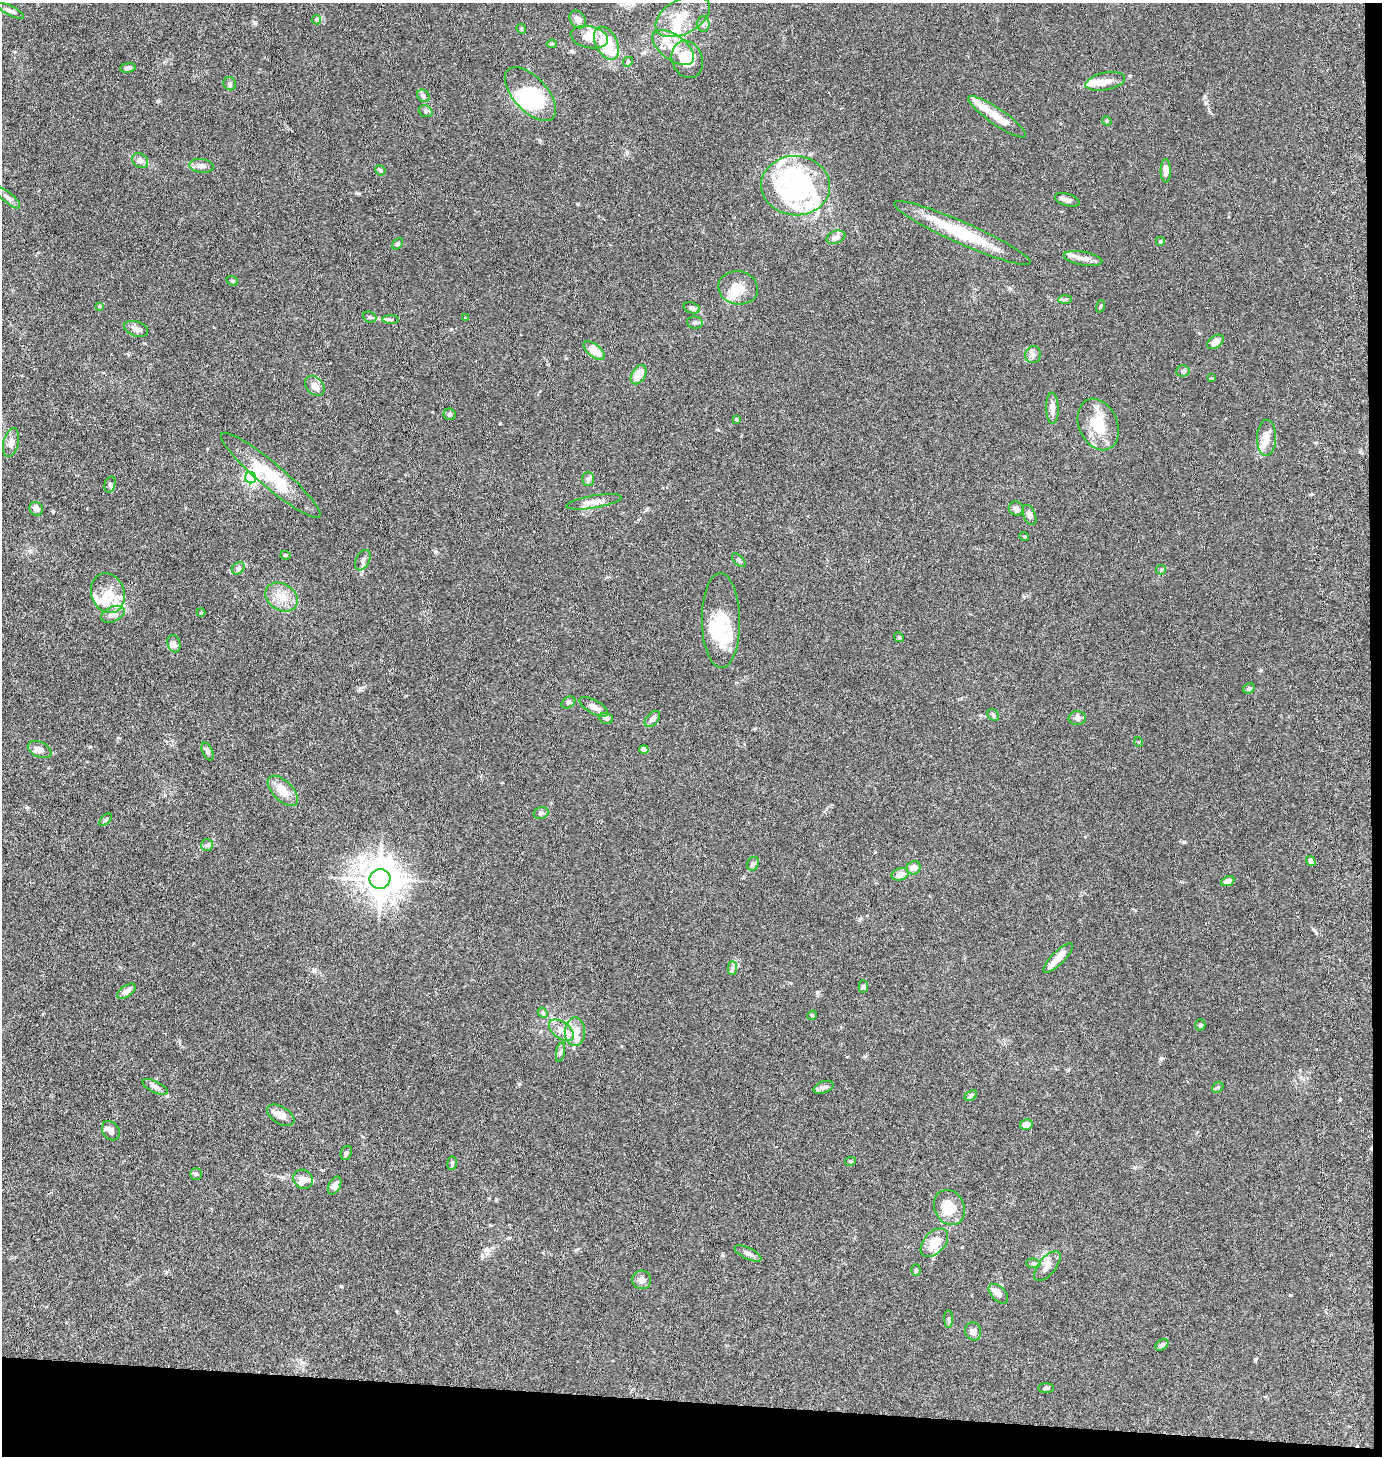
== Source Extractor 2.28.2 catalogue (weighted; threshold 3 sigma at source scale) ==
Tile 9 of 3 x 3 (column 3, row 3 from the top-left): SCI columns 2919-4298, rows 9-1462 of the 4500 x 4376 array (HDU 1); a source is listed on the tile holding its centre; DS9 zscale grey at full resolution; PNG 1384 x 1458 px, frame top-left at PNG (2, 3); each listed source drawn as its Kron ellipse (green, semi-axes under 4 px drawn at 4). Shown black and unused: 5% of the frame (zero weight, under 5 of 10 exposures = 3% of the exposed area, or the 3 px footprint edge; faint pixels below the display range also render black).
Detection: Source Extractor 2.28.2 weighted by HDU 2 'WHT'; one run over the whole footprint, this tile lists its part. Background 0.0206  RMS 0.0018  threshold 0.00729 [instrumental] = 3 sigma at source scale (4.09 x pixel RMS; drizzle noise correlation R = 1.36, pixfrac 0.8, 0.05/0.05 arcsec/px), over >= 5 px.
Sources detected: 167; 9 inside a brighter object's white glare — neither listed nor drawn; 25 inside a brighter listed object's ellipse — not listed separately; the other 133 listed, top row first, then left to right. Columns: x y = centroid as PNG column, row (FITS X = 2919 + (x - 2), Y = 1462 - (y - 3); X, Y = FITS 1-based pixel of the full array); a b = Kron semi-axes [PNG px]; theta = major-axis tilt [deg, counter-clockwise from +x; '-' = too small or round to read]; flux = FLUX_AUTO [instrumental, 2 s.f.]
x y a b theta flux
11 11 15 5 -27 0.59
683 16 29 17 29 4.2
578 19 9 7 -54 0.91
316 20 5 5 - 0.24
703 24 8 6 88 0.47
521 29 5 4 - 0.21
589 37 19 11 -11 2
607 43 17 11 -62 7.3
552 44 5 4 - 0.25
673 47 24 12 -37 3
687 59 19 15 -70 5
628 62 5 4 - 0.25
128 68 7 5 9 0.52
1105 81 20 8 11 1.5
230 84 7 6 - 0.35
530 94 33 17 -47 13
423 96 7 5 -45 0.35
426 111 7 5 -20 0.42
997 117 34 8 -35 2.9
1107 121 5 4 - 0.18
140 161 8 7 - 0.51
202 166 12 7 -6 0.86
380 170 5 5 - 0.31
1166 171 11 5 -89 1.2
796 186 34 29 -4 12
7 197 16 5 -40 0.66
1067 200 13 6 -17 0.73
962 233 74 11 -24 9
836 237 9 6 20 0.8
1160 241 5 5 - 0.26
397 244 6 4 44 0.26
1083 259 19 6 -10 1.1
232 281 6 4 -20 0.22
738 288 20 16 -12 2.8
1065 299 7 4 2 0.28
100 306 4 3 - 0.15
1100 306 6 4 70 0.24
692 308 8 5 -18 0.37
370 317 7 5 -21 0.29
465 318 3 2 - 0.11
391 319 8 4 -1 0.28
695 323 8 6 -9 0.43
136 329 12 7 -17 0.81
1215 342 9 6 36 1.1
594 350 12 6 -37 2.5
1033 355 8 7 - 0.64
1183 371 7 5 4 0.36
639 375 10 6 59 2.3
1212 378 4 3 - 0.16
315 386 11 8 -47 1.2
1052 408 15 6 -88 1.1
450 414 6 6 - 0.34
736 419 4 4 - 0.18
1098 424 27 19 -66 5
1266 438 18 9 89 1.5
11 443 15 7 77 1
271 475 64 12 -40 8.3
251 478 6 5 - 35
588 479 7 6 - 0.42
110 484 8 5 74 0.32
594 502 28 6 10 1.4
1016 508 7 7 - 0.69
36 509 7 6 - 0.82
1029 515 10 6 -67 0.72
1024 536 5 3 - 0.16
285 555 5 4 - 0.21
363 560 11 6 65 0.65
739 560 8 4 -45 0.38
238 568 7 5 44 0.43
1161 570 5 4 - 0.22
108 593 20 16 -71 3.3
281 597 17 13 -32 2.4
201 612 4 4 - 0.17
113 614 12 7 24 0.95
721 621 47 19 -89 5.9
899 637 5 4 - 0.2
174 644 9 6 -75 0.53
1249 688 6 5 - 0.35
568 702 7 5 34 0.34
594 707 16 6 -30 1
993 715 6 5 - 0.27
606 718 7 5 -19 0.44
1077 718 8 7 - 0.5
652 719 9 6 48 0.78
1139 742 5 3 - 0.13
40 749 12 7 -25 1
644 750 4 4 - 2
208 751 9 5 -68 0.49
283 791 19 10 -45 2.5
541 813 7 5 16 0.37
106 820 8 4 46 0.29
207 845 6 6 - 0.34
1311 861 5 4 - 0.71
753 864 7 5 67 0.36
914 868 7 6 - 0.94
900 874 8 6 14 1.4
380 879 10 10 - 340
1228 881 7 4 24 0.99
1058 958 20 6 44 1.7
733 968 7 4 89 0.34
863 987 6 4 -89 0.25
126 991 10 5 35 1.1
543 1013 6 4 -48 0.25
812 1015 5 4 - 0.2
1200 1025 5 5 - 0.21
561 1030 14 8 -37 1.7
575 1032 14 10 89 2.2
561 1052 10 4 79 0.35
155 1087 13 5 -26 0.74
823 1087 10 5 21 0.58
1218 1087 6 4 44 0.26
971 1096 7 4 35 0.57
281 1115 15 8 -31 1.2
1026 1125 6 5 - 1.1
111 1131 10 8 -55 0.85
346 1153 7 5 69 0.32
851 1161 5 4 - 0.19
452 1163 7 4 80 0.26
196 1174 6 6 - 0.3
303 1179 10 9 - 0.84
335 1185 10 5 61 0.78
949 1207 18 15 -65 3.7
934 1243 17 10 48 3.1
748 1253 15 5 -26 0.68
1033 1263 7 5 -4 0.32
1047 1266 18 8 50 1.2
916 1270 6 5 - 0.23
642 1280 9 9 - 0.79
998 1294 12 7 -45 0.83
949 1319 9 4 -89 0.28
973 1331 9 8 - 0.65
1162 1345 7 5 35 0.58
1046 1388 8 5 0 0.3
Unlisted compact peaks at least as high as the median listed source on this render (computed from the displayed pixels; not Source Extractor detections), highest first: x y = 1184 842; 341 1286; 1161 1058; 451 329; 519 1084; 817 992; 1340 1099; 1290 1295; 500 423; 722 1255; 255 23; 27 807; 1130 76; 358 193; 435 552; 1024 597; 646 510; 360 689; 1255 1359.